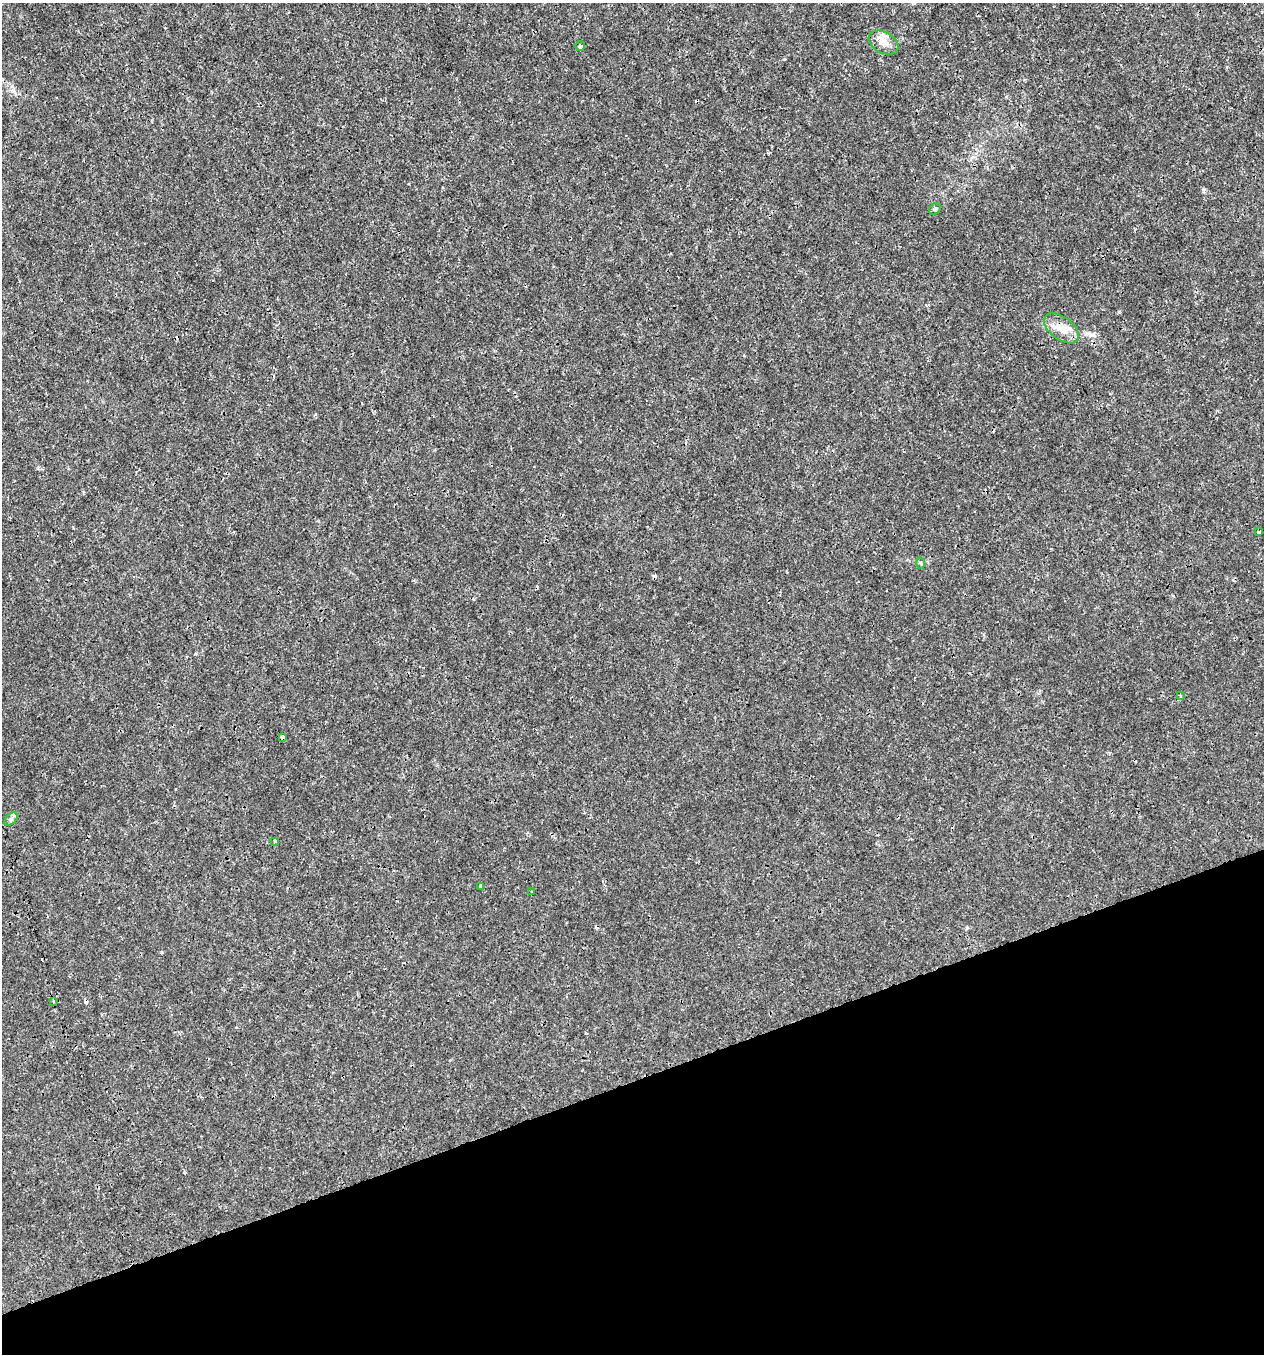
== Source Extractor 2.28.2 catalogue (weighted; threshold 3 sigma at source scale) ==
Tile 14 of 4 x 4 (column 2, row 4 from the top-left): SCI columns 1383-2644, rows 1-1352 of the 5236 x 5408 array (HDU 1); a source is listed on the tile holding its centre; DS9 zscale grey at full resolution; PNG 1266 x 1356 px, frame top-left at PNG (2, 3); each listed source drawn as its Kron ellipse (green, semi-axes under 4 px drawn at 4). Shown black and unused: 20% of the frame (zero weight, under 3 of 4 exposures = <1% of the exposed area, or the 3 px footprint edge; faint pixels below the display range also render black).
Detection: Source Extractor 2.28.2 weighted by HDU 2 'WHT'; one run over the whole footprint, this tile lists its part. Background 6.55e-04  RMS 8.6e-04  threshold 0.00388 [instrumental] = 3 sigma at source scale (4.5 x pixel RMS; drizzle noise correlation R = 1.50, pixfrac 1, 0.0396/0.0396 arcsec/px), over >= 5 px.
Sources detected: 18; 4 cosmic-ray / hot-pixel residue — neither listed nor drawn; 1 inside a brighter listed object's ellipse — not listed separately; the other 13 listed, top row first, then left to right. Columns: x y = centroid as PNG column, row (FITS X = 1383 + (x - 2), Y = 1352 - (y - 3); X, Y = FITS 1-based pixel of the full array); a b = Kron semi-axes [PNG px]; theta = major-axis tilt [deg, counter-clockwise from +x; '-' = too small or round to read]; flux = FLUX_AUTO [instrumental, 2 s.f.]
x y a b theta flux
884 43 16 10 -29 0.9
580 46 5 5 - 0.12
935 209 6 5 - 0.15
1062 328 20 11 -36 1.2
1259 532 3 3 - 0.45
921 563 6 4 -88 0.11
1180 696 3 3 - 0.21
282 737 4 3 - 0.29
11 819 8 5 45 0.22
275 841 3 3 - 0.11
480 886 3 3 - 0.37
532 892 3 2 - 0.11
54 1002 3 2 - 0.097
Overlapping masked pixels (flux is a lower limit): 1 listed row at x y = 282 737
Unlisted compact peaks at least as high as the median listed source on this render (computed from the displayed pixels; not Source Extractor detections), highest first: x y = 195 654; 1204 189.